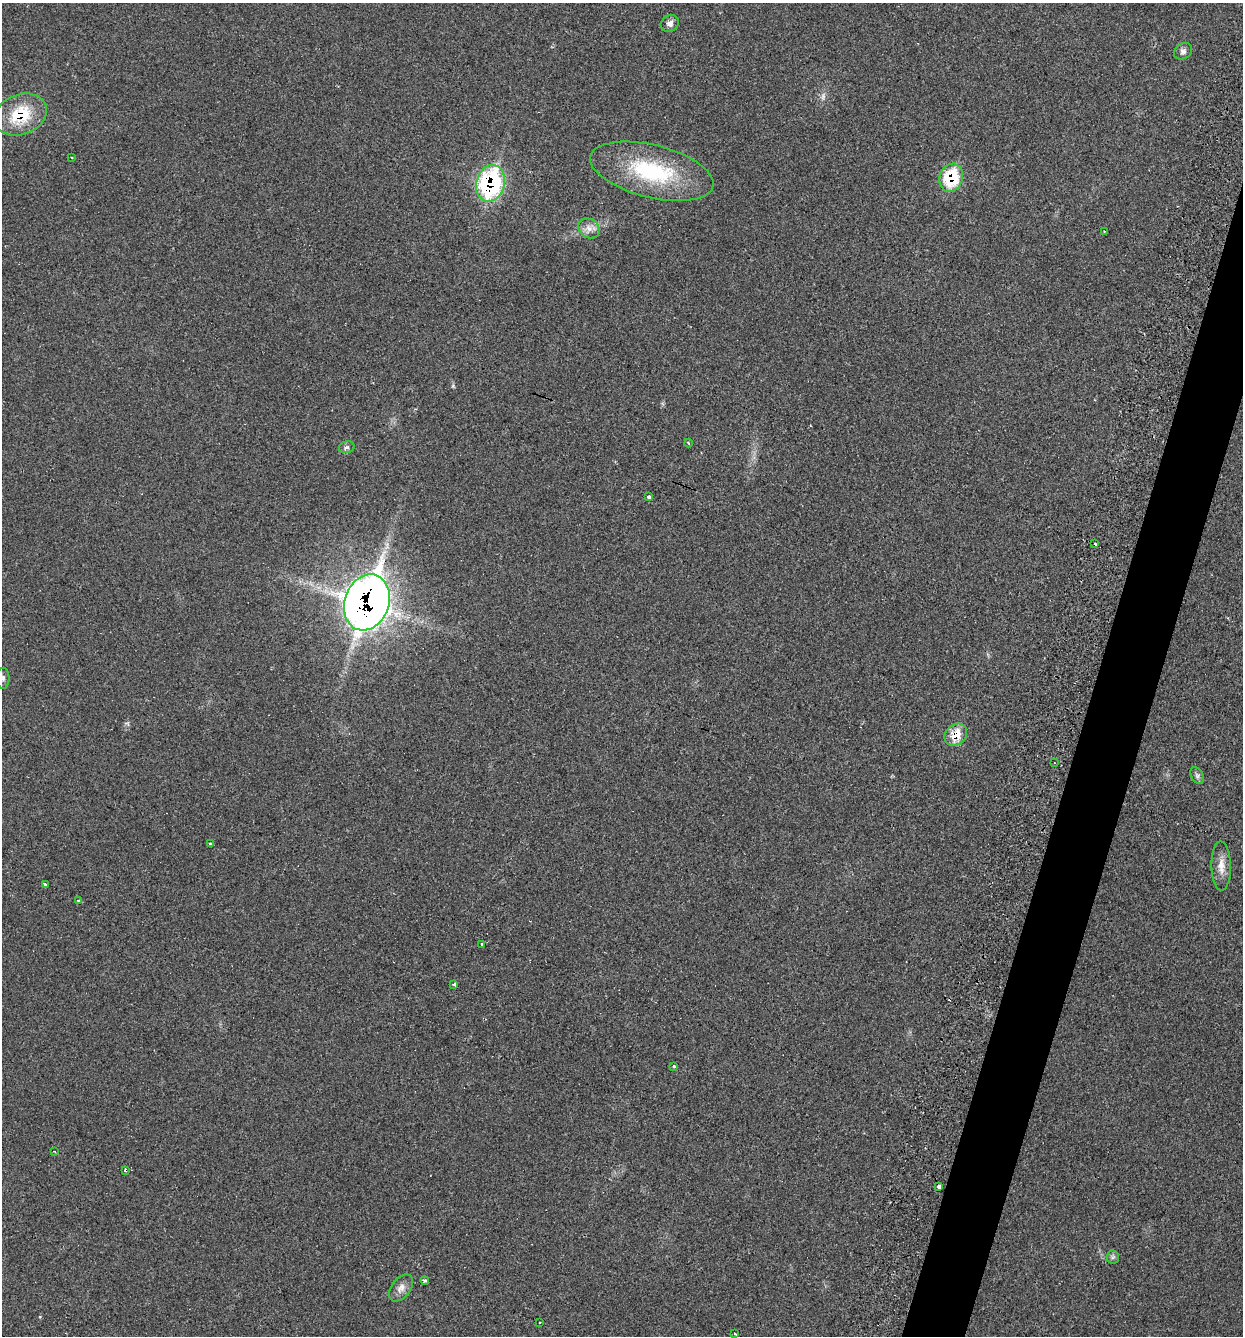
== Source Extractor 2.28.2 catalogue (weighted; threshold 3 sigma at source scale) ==
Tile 10 of 4 x 4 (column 2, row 3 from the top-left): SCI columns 1424-2664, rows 1337-2670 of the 5408 x 5362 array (HDU 1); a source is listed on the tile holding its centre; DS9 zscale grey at full resolution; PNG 1245 x 1338 px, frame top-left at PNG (2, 3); each listed source drawn as its Kron ellipse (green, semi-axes under 4 px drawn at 4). Shown black and unused: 4% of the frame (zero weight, under 2 of 3 exposures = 3% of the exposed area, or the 3 px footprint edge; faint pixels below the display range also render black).
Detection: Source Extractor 2.28.2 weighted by HDU 2 'WHT'; one run over the whole footprint, this tile lists its part. Background 0.0559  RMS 0.0085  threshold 0.0384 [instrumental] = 3 sigma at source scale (4.5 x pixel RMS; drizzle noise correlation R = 1.50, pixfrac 1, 0.05/0.05 arcsec/px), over >= 5 px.
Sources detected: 36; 1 too faint to see at this stretch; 2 cosmic-ray / hot-pixel residue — neither listed nor drawn; the other 33 listed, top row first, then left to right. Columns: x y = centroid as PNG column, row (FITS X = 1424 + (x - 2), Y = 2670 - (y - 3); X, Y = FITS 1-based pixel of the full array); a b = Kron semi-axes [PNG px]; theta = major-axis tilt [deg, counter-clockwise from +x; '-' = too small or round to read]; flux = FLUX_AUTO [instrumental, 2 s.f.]
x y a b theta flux
670 23 9 8 - 3.8
1183 51 10 7 32 3
21 115 27 20 21 36
72 157 3 2 - 0.96
652 171 63 26 -14 79
951 178 14 11 70 42
490 183 19 14 74 130
589 228 11 9 -33 5.8
1104 231 3 2 - 0.84
688 443 4 3 - 0.74
347 447 8 5 14 2
649 497 4 3 - 7.1
1095 544 3 3 - 5.6
367 602 29 22 70 1000
3 678 10 6 89 3.2
956 735 12 10 42 15
1054 763 3 2 - 0.66
1197 776 9 6 -63 2.2
211 844 3 3 - 2.7
1221 866 24 9 -89 9.1
46 884 4 3 - 8
78 901 3 3 - 4.7
482 944 3 3 - 12
454 985 3 3 - 2.2
674 1066 3 3 - 2
54 1151 3 2 - 0.7
125 1170 3 3 - 0.91
939 1187 4 3 - 5.5
1113 1257 6 6 - 1.8
425 1281 4 3 - 2.7
401 1288 15 9 51 6
539 1323 3 2 - 0.68
735 1334 3 2 - 0.67
Overlapping masked pixels (flux is a lower limit): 6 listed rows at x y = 21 115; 951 178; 490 183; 367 602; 956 735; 939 1187